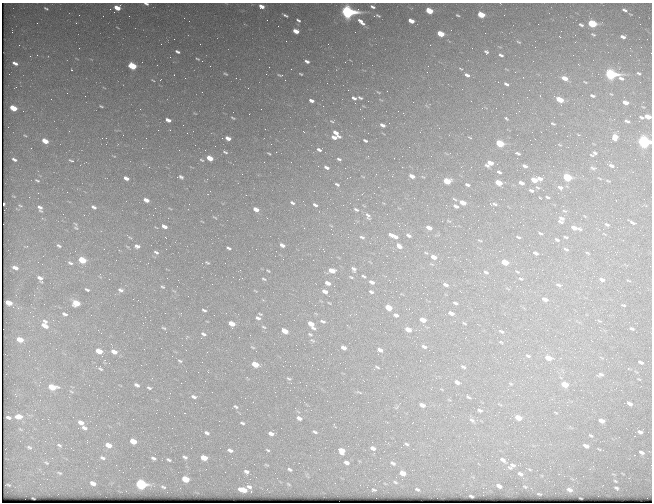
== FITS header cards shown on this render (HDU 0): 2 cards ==
NAXIS1  =                  650 / Width of table row in bytes
NAXIS2  =                  500 / Number of rows in table

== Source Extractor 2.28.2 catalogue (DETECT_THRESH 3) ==
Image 650 x 500 px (HDU 0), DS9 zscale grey, 1 PNG px = 1 image px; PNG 654 x 504 px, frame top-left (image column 1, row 500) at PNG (2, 3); no overlay
Background 468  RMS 2.4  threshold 7.09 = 3 sigma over >= 5 px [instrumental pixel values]
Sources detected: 397; all 397 listed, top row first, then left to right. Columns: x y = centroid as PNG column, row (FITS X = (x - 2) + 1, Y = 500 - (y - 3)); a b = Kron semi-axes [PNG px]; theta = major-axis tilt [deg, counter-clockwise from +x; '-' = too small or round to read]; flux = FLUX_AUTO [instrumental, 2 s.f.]
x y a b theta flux
146 4 4 2 - 320
261 6 5 4 - 1100
372 7 4 3 - 320
46 8 7 4 -29 280
117 8 5 4 - 2400
624 10 7 4 -27 400
429 11 6 4 -26 4800
114 12 3 2 - 130
347 12 7 5 -20 56000
79 15 2 2 - 200
285 15 5 2 - 290
458 15 5 3 - 180
481 15 6 4 -26 4400
504 15 2 2 - 79
374 16 2 2 - 97
378 16 5 2 - 160
298 20 4 3 - 280
411 21 5 3 - 1700
361 22 8 3 -44 790
592 24 6 4 -21 11000
581 25 6 4 -25 340
296 31 5 4 - 1500
561 31 2 2 - 93
355 32 2 2 - 91
440 34 6 4 -24 4100
593 34 6 4 -26 220
623 37 5 3 - 570
518 42 5 2 - 150
200 44 3 2 - 120
19 45 3 2 - 210
430 45 2 2 - 320
177 52 5 3 - 360
486 52 7 5 -39 350
37 55 2 2 - 80
501 55 5 3 - 350
30 56 2 2 - 60
197 59 4 2 - 160
307 61 5 3 - 440
15 63 5 3 - 610
578 64 3 2 - 150
132 66 6 4 -27 7000
428 66 2 2 - 69
461 69 6 3 -29 170
72 70 2 2 - 100
515 72 2 2 - 170
639 73 6 4 -24 260
9 74 2 2 - 57
225 74 7 3 -29 220
266 74 2 2 - 450
301 74 4 2 - 150
611 74 8 4 -18 33000
174 75 2 2 - 99
280 75 5 2 - 200
467 75 6 4 -28 650
185 78 3 2 - 230
565 78 6 3 -24 1400
153 80 4 2 - 120
160 80 3 2 - 290
585 82 5 2 - 130
506 84 5 3 - 450
387 91 2 2 - 110
202 92 2 2 - 73
378 92 5 2 - 140
67 93 2 2 - 150
592 96 5 3 - 300
354 98 6 4 -28 480
360 98 5 3 - 300
560 100 6 4 -25 3600
311 101 5 3 - 620
625 102 6 4 -24 1300
101 106 4 2 - 190
323 106 2 2 - 310
13 108 6 4 -25 4100
482 108 3 3 - 100
496 108 2 2 - 100
23 111 2 2 - 210
516 113 2 2 - 73
641 117 6 4 -29 310
648 117 6 4 -19 1800
233 118 4 2 - 170
506 118 4 3 - 220
168 120 5 3 - 920
332 121 7 4 -20 250
627 121 5 3 - 410
553 124 4 2 - 180
382 125 5 3 - 630
439 128 2 2 - 140
265 129 2 2 - 68
420 132 2 2 - 68
336 133 9 4 -45 1200
556 133 2 2 - 140
25 136 5 3 - 150
334 137 6 4 -17 840
470 137 6 3 -11 180
615 137 6 6 - 1500
106 138 5 5 - 290
228 138 5 3 - 1000
365 140 5 3 - 290
45 141 6 4 -27 2500
644 142 6 5 - 37000
500 143 6 4 -25 7500
271 144 2 2 - 74
560 145 5 3 - 130
142 148 2 2 - 1100
319 150 6 4 -27 420
225 152 5 2 - 200
276 152 2 2 - 110
269 153 4 2 - 160
517 153 8 4 -13 390
594 153 9 5 33 430
114 156 5 3 - 150
368 156 2 2 - 180
210 158 6 4 -28 2300
517 158 2 2 - 76
14 159 5 3 - 430
339 159 4 3 - 250
202 160 5 3 - 170
72 161 5 2 - 530
264 162 2 2 - 120
490 163 7 5 17 2000
607 164 3 2 - 510
525 166 7 5 -26 570
612 166 7 4 -30 500
149 167 3 3 - 160
326 167 5 3 - 480
345 168 2 2 - 120
593 168 9 5 -8 350
499 172 6 4 -36 360
376 174 3 2 - 180
412 176 5 3 - 970
180 177 10 5 -7 510
349 177 6 2 22 130
567 177 6 4 -24 8700
126 178 6 4 -27 890
539 178 10 8 3 1200
37 180 6 4 -28 210
534 180 6 4 -24 2500
447 181 6 4 -12 4300
608 181 5 3 - 150
498 183 6 4 -25 3100
521 183 7 4 -23 890
337 184 4 3 - 250
467 185 5 3 - 340
537 187 8 5 -29 350
560 188 9 6 -31 650
531 190 8 5 -23 450
543 190 2 2 - 80
570 192 2 2 - 100
246 195 3 2 - 310
547 197 7 4 -22 320
540 198 4 2 - 120
454 199 7 3 -28 180
146 200 6 4 -24 1200
292 203 7 4 -29 360
463 203 6 4 -24 1700
4 204 2 2 - 310
494 204 8 3 0 330
315 205 5 3 - 390
20 206 4 3 - 130
456 206 5 3 - 590
563 206 3 3 - 150
94 207 5 3 - 460
40 208 7 4 -62 550
256 209 6 4 -26 1400
356 209 5 3 - 240
564 211 7 4 -19 300
368 216 8 4 -67 340
215 217 8 3 -35 210
267 218 2 2 - 84
561 218 10 7 -52 800
535 219 3 2 - 240
559 221 9 4 -46 450
632 223 7 3 -23 380
607 224 7 4 -23 320
164 226 6 4 -29 840
623 227 2 2 - 590
76 228 6 4 -42 200
304 228 2 2 - 70
429 228 6 3 -25 950
575 228 11 5 -14 1500
540 233 6 3 -27 240
604 234 6 3 -19 140
409 235 5 3 - 410
393 236 9 3 -23 1200
362 237 5 3 - 250
518 237 6 3 -20 220
566 237 6 4 -13 250
166 238 3 2 - 180
480 240 6 3 -10 150
557 240 7 5 -31 340
553 243 2 2 - 78
282 245 5 3 - 740
27 246 2 2 - 100
59 246 4 3 - 240
137 246 5 3 - 610
399 246 7 4 -38 760
228 248 5 3 - 350
566 249 8 5 -26 350
499 251 2 2 - 81
156 252 6 4 -28 310
617 252 4 3 - 160
535 253 7 4 -26 440
588 253 7 4 -27 230
434 257 6 4 -23 1300
82 260 6 4 -24 4900
505 262 6 4 -23 3500
70 263 6 4 -27 290
207 263 5 3 - 180
15 268 6 3 -22 750
354 269 5 4 - 430
268 271 3 2 - 140
332 271 6 4 -19 2100
486 272 8 5 -33 420
517 272 7 4 -21 210
364 276 4 2 - 220
351 277 5 3 - 150
40 278 7 4 -49 790
264 279 4 2 - 170
521 279 7 4 -18 240
602 279 9 5 -26 700
628 280 7 3 -19 170
372 282 6 4 -27 650
328 283 5 3 - 810
446 285 6 4 -25 500
559 285 9 5 -22 410
162 287 4 2 - 160
87 290 5 3 - 270
121 290 6 4 -23 440
325 291 5 3 - 810
371 292 5 3 - 300
620 292 3 3 - 87
188 296 2 2 - 120
545 299 6 4 -24 880
9 303 6 4 -22 2400
76 303 6 4 -18 3800
329 303 4 2 - 110
455 303 5 3 - 330
623 305 7 4 -16 190
388 307 6 4 -26 3500
204 310 5 2 - 250
165 313 2 2 - 140
451 313 6 4 -20 780
65 314 7 4 -26 470
260 314 3 2 - 140
396 315 5 3 - 540
258 318 5 3 - 410
423 320 5 4 - 1700
323 321 5 3 - 290
600 321 7 4 -15 240
232 323 6 4 -24 2100
464 323 6 3 -34 150
637 323 3 2 - 130
311 324 8 4 -49 2000
604 324 2 2 - 600
45 325 10 7 -71 1700
434 325 2 2 - 90
264 327 6 3 -27 170
164 328 5 2 - 160
632 328 6 4 -28 280
408 329 5 4 - 2000
600 330 2 2 - 430
285 331 6 4 -30 1800
501 331 9 4 -29 310
101 333 2 2 - 93
203 334 5 3 - 310
310 334 5 3 - 180
20 339 6 4 -23 2400
312 340 7 3 -19 180
500 341 4 3 - 210
182 345 2 2 - 73
253 347 5 3 - 160
424 347 5 3 - 340
343 348 5 3 - 760
460 348 3 2 - 130
380 350 5 3 - 690
99 351 6 4 -24 2600
256 351 2 2 - 110
114 352 7 4 -25 1300
207 352 2 2 - 66
29 355 2 2 - 65
528 356 7 4 -23 290
548 358 6 4 -22 2400
105 360 5 3 - 150
180 361 5 4 - 190
478 361 2 2 - 520
202 362 2 2 - 140
641 362 6 4 -26 390
255 364 6 4 -25 3800
141 365 2 2 - 240
377 367 4 2 - 150
463 367 4 3 - 290
100 369 8 4 -36 340
208 372 3 2 - 320
601 375 8 5 9 430
288 378 6 4 -28 230
639 379 5 3 - 130
364 381 2 2 - 98
300 382 2 2 - 150
457 382 5 3 - 650
291 383 2 2 - 340
511 384 5 3 - 150
565 384 6 4 -24 2600
137 385 5 3 - 430
52 387 7 4 -12 3800
149 388 5 3 - 250
574 390 3 2 - 170
71 391 6 3 -21 170
194 397 6 4 -22 410
468 397 5 2 - 180
450 400 3 3 - 140
624 403 2 2 - 80
629 403 5 3 - 630
422 405 5 3 - 870
236 407 7 4 -35 270
295 408 3 2 - 140
247 409 3 2 - 120
480 410 6 4 -17 320
555 412 6 2 -19 150
184 413 3 2 - 300
19 416 7 5 -3 1100
453 416 3 2 - 230
8 417 5 3 - 360
299 418 6 4 -24 660
518 418 6 4 -23 1800
42 419 2 2 - 420
48 419 2 2 - 71
133 419 2 2 - 340
472 420 9 5 -41 390
601 421 6 4 -21 980
81 422 6 4 -24 1000
242 423 5 3 - 250
84 428 7 5 -30 470
315 432 5 3 - 250
640 432 5 3 - 380
207 433 6 4 -29 390
271 434 6 4 -20 720
591 436 7 4 -28 240
133 441 6 4 -25 2300
388 443 3 3 - 140
406 444 6 3 -28 240
59 445 7 4 -28 260
108 445 6 4 -23 1600
586 446 6 4 -25 740
29 447 6 4 -29 210
191 448 2 2 - 84
373 448 5 3 - 600
599 449 6 3 -36 130
230 450 7 4 -22 530
268 450 6 3 -27 210
342 451 6 5 - 1500
475 451 2 2 - 82
642 452 5 3 - 420
185 457 7 5 -34 370
102 458 7 4 -18 360
153 458 6 4 -26 340
204 458 6 4 -22 2600
446 458 3 2 - 150
487 459 2 2 - 100
169 460 6 3 -25 300
503 460 10 5 -36 680
495 461 3 2 - 210
346 462 5 3 - 490
46 463 6 3 -22 170
393 463 7 4 -27 370
266 465 7 3 -22 170
512 466 13 9 32 950
569 466 3 3 - 180
290 469 5 4 - 280
529 469 6 4 -31 210
412 470 2 2 - 93
225 472 2 2 - 130
246 472 7 5 -24 480
59 473 5 3 - 180
403 473 6 4 -26 1400
520 474 9 6 -30 610
564 476 2 2 - 350
47 479 2 2 - 74
185 479 6 4 -23 3600
615 481 4 2 - 130
395 482 6 3 -28 200
93 483 5 4 - 740
40 484 2 2 - 58
141 484 6 5 - 21000
288 484 7 3 -36 180
8 485 4 2 - 110
499 486 6 4 -26 770
163 487 7 4 -25 270
249 487 9 6 -23 620
525 487 8 4 -30 260
616 488 4 2 - 210
417 489 6 4 -28 280
243 490 7 4 -14 2200
373 490 4 2 - 190
570 490 6 4 -24 600
126 491 2 2 - 78
539 494 5 2 - 160
471 496 4 2 - 290
At the frame edge (FLAGS 8, measured only in part): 3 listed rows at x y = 146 4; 648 117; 644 142